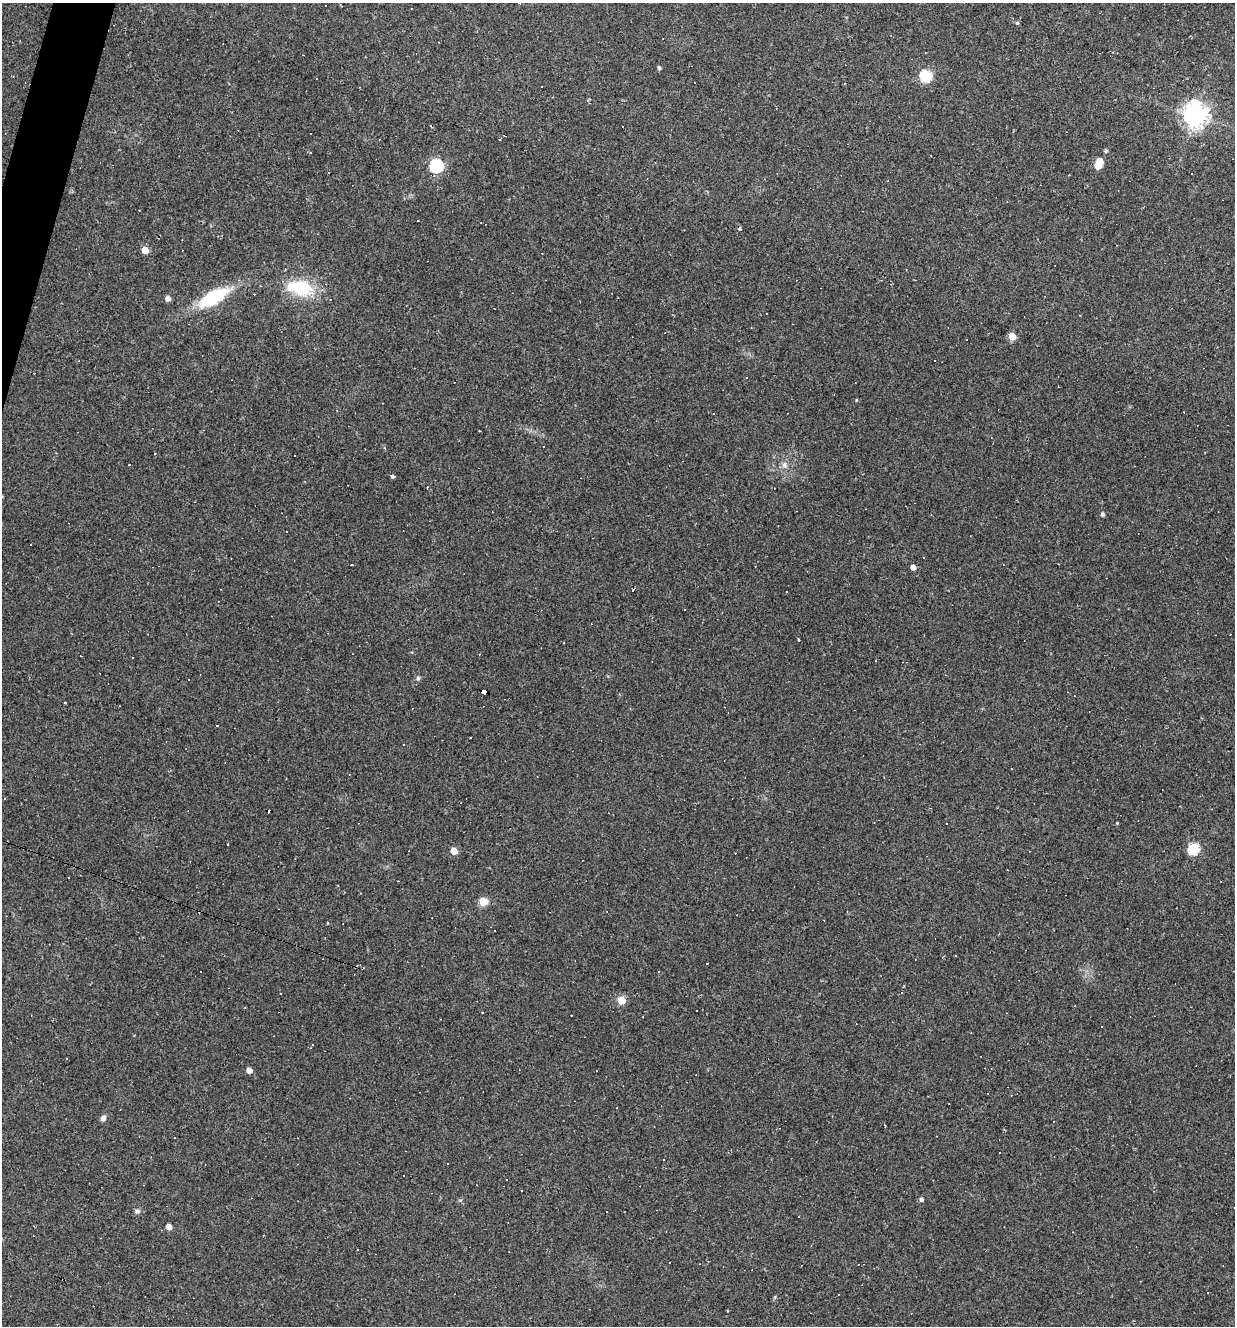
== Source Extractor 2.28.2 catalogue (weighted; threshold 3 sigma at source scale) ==
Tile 11 of 4 x 4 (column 3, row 3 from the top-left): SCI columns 2592-3824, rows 1325-2648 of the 5310 x 5295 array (HDU 1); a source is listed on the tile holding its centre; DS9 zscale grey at full resolution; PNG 1237 x 1328 px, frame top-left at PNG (2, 3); no overlay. Shown black and unused: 1% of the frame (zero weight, under 2 of 3 exposures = <1% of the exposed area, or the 3 px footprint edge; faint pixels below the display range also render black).
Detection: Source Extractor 2.28.2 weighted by HDU 2 'WHT'; one run over the whole footprint, this tile lists its part. Background 0.108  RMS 0.0078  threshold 0.0349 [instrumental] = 3 sigma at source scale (4.5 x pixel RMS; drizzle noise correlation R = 1.50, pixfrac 1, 0.05/0.05 arcsec/px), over >= 5 px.
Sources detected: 106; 2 inside a brighter object's white glare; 53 cosmic-ray / hot-pixel residue — not listed; the other 51 listed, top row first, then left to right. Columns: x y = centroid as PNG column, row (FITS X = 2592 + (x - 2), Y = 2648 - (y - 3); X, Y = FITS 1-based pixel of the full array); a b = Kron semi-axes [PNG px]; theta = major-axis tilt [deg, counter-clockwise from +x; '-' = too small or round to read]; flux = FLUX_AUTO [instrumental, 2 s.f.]
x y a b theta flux
519 3 3 2 - 1.6
1017 23 4 3 - 1.5
659 68 4 4 - 1.6
926 76 6 6 - 73
1195 115 8 7 - 700
431 126 3 2 - 0.79
1106 151 5 4 - 1.3
310 152 3 3 - 0.62
1100 161 5 4 - 12
436 166 6 6 - 120
328 173 3 2 - 0.56
1068 175 3 2 - 0.45
739 229 3 3 - 3.3
145 250 5 5 - 12
301 288 23 18 -19 35
213 297 28 12 29 50
167 298 5 5 - 4.5
1012 336 5 5 - 15
856 400 5 3 - 0.63
784 465 9 8 - 3.5
392 476 4 3 - 5.8
1102 514 5 4 - 1.8
351 565 3 3 - 3.7
913 567 4 4 - 4.3
786 592 2 2 - 0.74
799 640 3 2 - 0.93
418 678 6 5 - 1.6
484 692 6 4 -19 70
217 726 3 3 - 3
403 744 3 2 - 0.58
1012 768 3 3 - 21
4 798 3 2 - 0.59
1117 823 3 3 - 0.62
228 844 2 2 - 0.65
1193 849 6 6 - 57
454 851 5 4 - 11
483 902 5 5 - 19
824 920 3 2 - 0.45
327 923 4 2 - 0.46
495 930 3 2 - 1.1
201 971 3 3 - 1.8
621 1000 5 5 - 19
482 1012 3 3 - 1.7
249 1070 5 4 - 5.4
103 1118 7 6 - 2.5
921 1199 5 4 - 1.9
137 1211 7 5 -16 1.9
606 1211 2 2 - 0.61
168 1227 5 4 - 5.6
1073 1232 2 2 - 0.43
858 1265 3 2 - 0.42
Overlapping masked pixels (flux is a lower limit): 1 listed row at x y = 484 692
Isophote crosses this tile's border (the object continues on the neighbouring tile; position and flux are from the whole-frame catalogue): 1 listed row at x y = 519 3